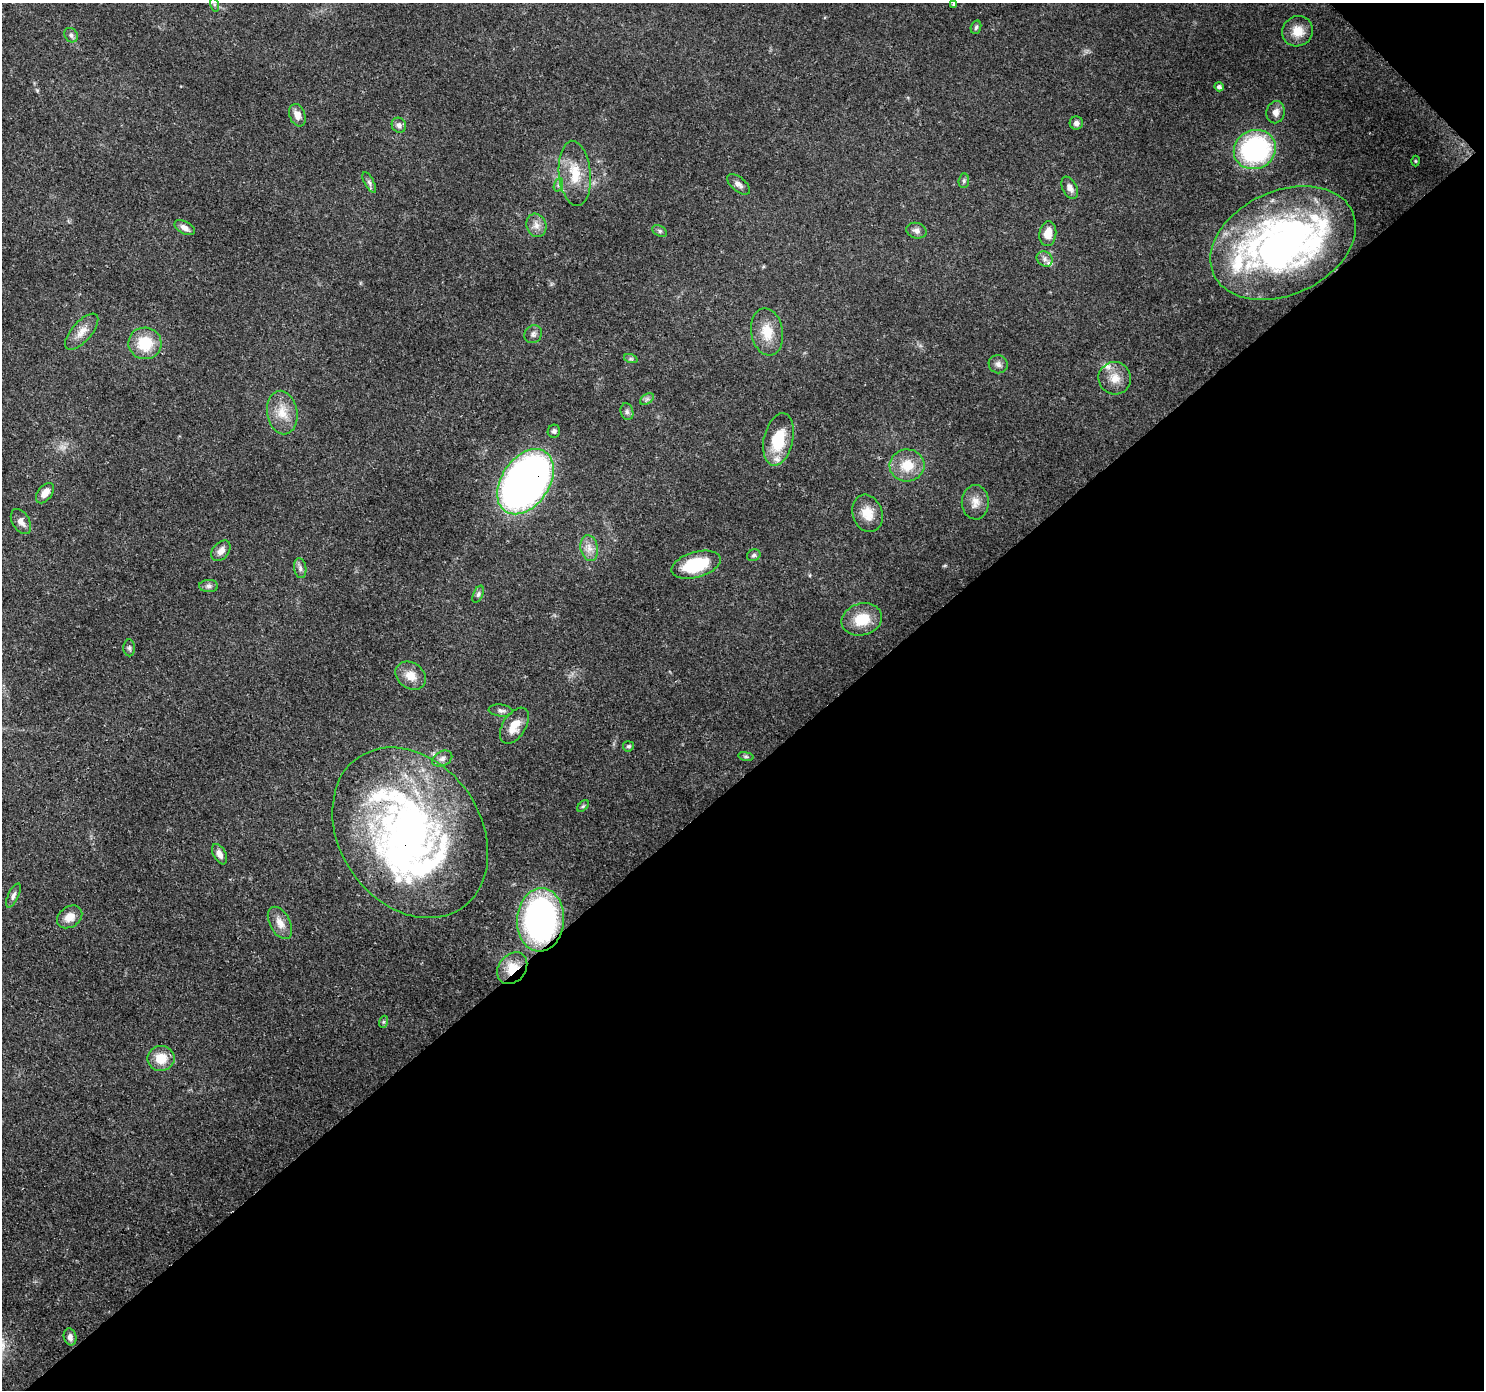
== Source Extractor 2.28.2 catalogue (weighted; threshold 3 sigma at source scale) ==
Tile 12 of 4 x 4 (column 4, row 3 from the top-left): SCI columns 4537-6018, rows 1617-3004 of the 6113 x 6069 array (HDU 1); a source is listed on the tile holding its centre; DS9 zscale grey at full resolution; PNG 1486 x 1392 px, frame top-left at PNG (2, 3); each listed source drawn as its Kron ellipse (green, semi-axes under 4 px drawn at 4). Shown black and unused: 45% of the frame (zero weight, under 3 of 4 exposures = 7% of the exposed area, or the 3 px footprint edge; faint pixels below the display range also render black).
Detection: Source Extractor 2.28.2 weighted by HDU 2 'WHT'; one run over the whole footprint, this tile lists its part. Background 0.13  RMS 0.0047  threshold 0.0213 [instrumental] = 3 sigma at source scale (4.5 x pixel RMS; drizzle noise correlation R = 1.50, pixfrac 1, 0.0396/0.0396 arcsec/px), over >= 5 px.
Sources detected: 78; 2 inside a brighter object's white glare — neither listed nor drawn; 7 inside a brighter listed object's ellipse — not listed separately; the other 69 listed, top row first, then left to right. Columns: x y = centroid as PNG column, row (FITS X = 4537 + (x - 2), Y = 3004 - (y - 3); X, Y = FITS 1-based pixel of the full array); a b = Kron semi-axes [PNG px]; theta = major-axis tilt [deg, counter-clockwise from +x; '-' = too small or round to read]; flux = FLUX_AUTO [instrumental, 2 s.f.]
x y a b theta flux
214 4 7 4 -72 0.79
954 4 4 3 - 0.75
976 27 7 5 72 0.92
1297 31 16 15 - 7.4
71 35 8 6 -54 1.4
1219 87 5 4 - 1.1
1276 112 11 9 78 3.3
297 115 12 8 -68 3.4
1076 123 6 6 - 1.8
399 125 8 7 - 2
1255 149 21 19 27 72
1415 161 5 3 - 0.41
575 173 33 16 -85 13
964 181 7 5 84 0.92
369 183 11 4 -63 1.5
738 184 13 7 -40 2.3
558 185 7 4 70 1.1
1070 188 12 7 -63 2.7
536 225 12 10 -70 3.3
185 228 11 6 -30 2.8
660 231 8 5 -28 1.1
916 231 10 7 -14 1.9
1048 234 12 8 83 5.8
1283 243 76 52 25 200
1045 259 8 7 - 2
82 332 22 10 49 5.1
767 332 24 16 -80 10
533 334 9 8 - 1.8
145 343 16 16 - 15
631 359 7 4 -18 0.88
998 364 9 9 - 2
1115 378 16 16 - 6.5
647 399 8 5 34 1.2
282 412 22 15 -80 8.7
627 412 8 6 -75 1.3
554 431 6 6 - 1.1
778 439 27 14 77 18
907 465 17 16 - 11
525 482 36 24 56 250
45 493 11 7 52 4.6
975 502 17 13 90 5.2
867 513 19 14 -72 7.6
21 522 14 8 -59 3.1
589 548 13 8 -79 3.8
221 551 11 8 50 3.1
754 555 7 5 30 1
696 565 25 12 16 25
300 568 10 6 -81 1.7
209 586 9 6 -1 1.6
478 594 9 4 65 1.1
862 619 20 16 16 13
129 648 8 6 -88 1.2
411 676 16 13 -36 6.2
501 711 12 6 -7 1.7
514 726 20 11 57 7.7
628 746 5 5 - 0.89
746 756 8 4 -8 0.79
442 759 11 7 25 2
583 806 7 4 45 0.74
410 833 91 70 -56 230
220 854 11 6 -63 3.2
13 895 13 5 64 1.8
70 917 13 10 34 5.5
540 920 32 23 86 130
280 923 17 10 -62 4.9
512 968 17 13 52 9.1
383 1022 6 4 71 0.75
161 1058 13 12 - 8.7
70 1337 8 6 -76 2
Overlapping masked pixels (flux is a lower limit): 4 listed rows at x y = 525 482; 410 833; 540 920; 512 968
Isophote crosses this tile's border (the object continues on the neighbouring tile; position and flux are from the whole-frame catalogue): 1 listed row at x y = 214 4